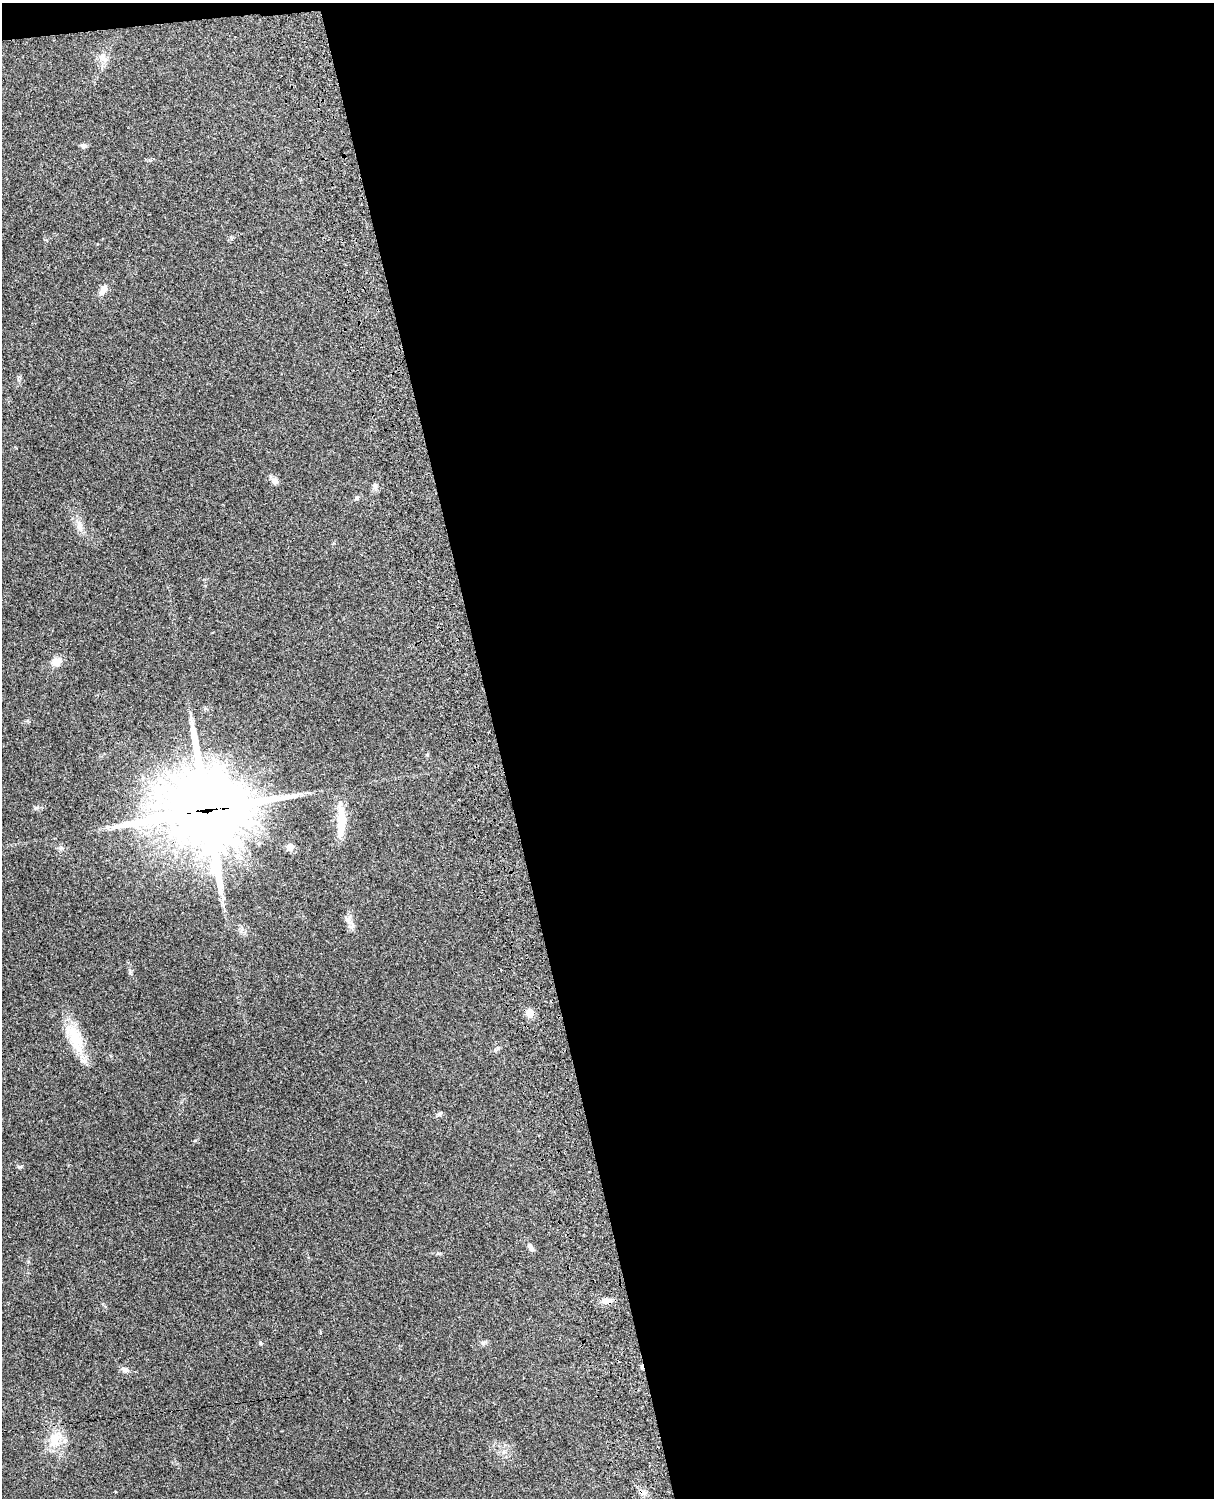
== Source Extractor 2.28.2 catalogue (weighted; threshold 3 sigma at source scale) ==
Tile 4 of 4 x 3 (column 4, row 1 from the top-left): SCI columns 3756-4967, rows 3155-4650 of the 5088 x 4928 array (HDU 1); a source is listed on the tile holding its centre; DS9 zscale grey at full resolution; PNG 1216 x 1500 px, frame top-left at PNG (2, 3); no overlay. Shown black and unused: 59% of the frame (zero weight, under 3 of 4 exposures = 6% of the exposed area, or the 3 px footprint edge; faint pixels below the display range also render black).
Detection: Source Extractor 2.28.2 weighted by HDU 2 'WHT'; one run over the whole footprint, this tile lists its part. Background 0.258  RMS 0.009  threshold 0.0404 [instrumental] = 3 sigma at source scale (4.5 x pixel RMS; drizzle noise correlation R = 1.50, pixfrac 1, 0.05/0.05 arcsec/px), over >= 5 px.
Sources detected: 26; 2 cosmic-ray / hot-pixel residue — not listed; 1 inside a brighter listed object's ellipse — not listed separately; the other 23 listed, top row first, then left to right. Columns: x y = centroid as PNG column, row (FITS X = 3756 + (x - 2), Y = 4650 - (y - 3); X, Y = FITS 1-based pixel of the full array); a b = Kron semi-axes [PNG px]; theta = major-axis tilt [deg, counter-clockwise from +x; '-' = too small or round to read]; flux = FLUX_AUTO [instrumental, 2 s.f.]
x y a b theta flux
103 58 13 9 -41 6.5
83 146 8 6 2 2.4
103 290 15 7 58 5.7
274 481 10 8 -44 3.9
375 486 10 5 -85 2.6
357 498 7 5 68 1.5
80 526 15 8 -70 6.8
56 662 11 9 20 8.4
207 810 34 30 1 6800
341 819 36 12 87 21
258 844 6 5 - 1.6
290 847 5 5 - 16
347 918 13 5 -23 3
241 930 7 4 71 1.9
530 1013 5 5 - 25
75 1038 46 14 -66 30
497 1049 10 4 33 1.6
439 1114 7 5 43 2
531 1247 12 6 -55 3.1
606 1301 12 7 0 5.8
125 1369 10 7 -20 3.3
55 1439 18 13 83 19
504 1452 7 4 -19 1.8
Overlapping masked pixels (flux is a lower limit): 2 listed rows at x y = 207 810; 606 1301
Unlisted compact peaks at least as high as the median listed source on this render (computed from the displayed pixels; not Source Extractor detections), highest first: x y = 260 1343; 20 1167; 36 808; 483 1343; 130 973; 195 1140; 427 755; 438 1253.